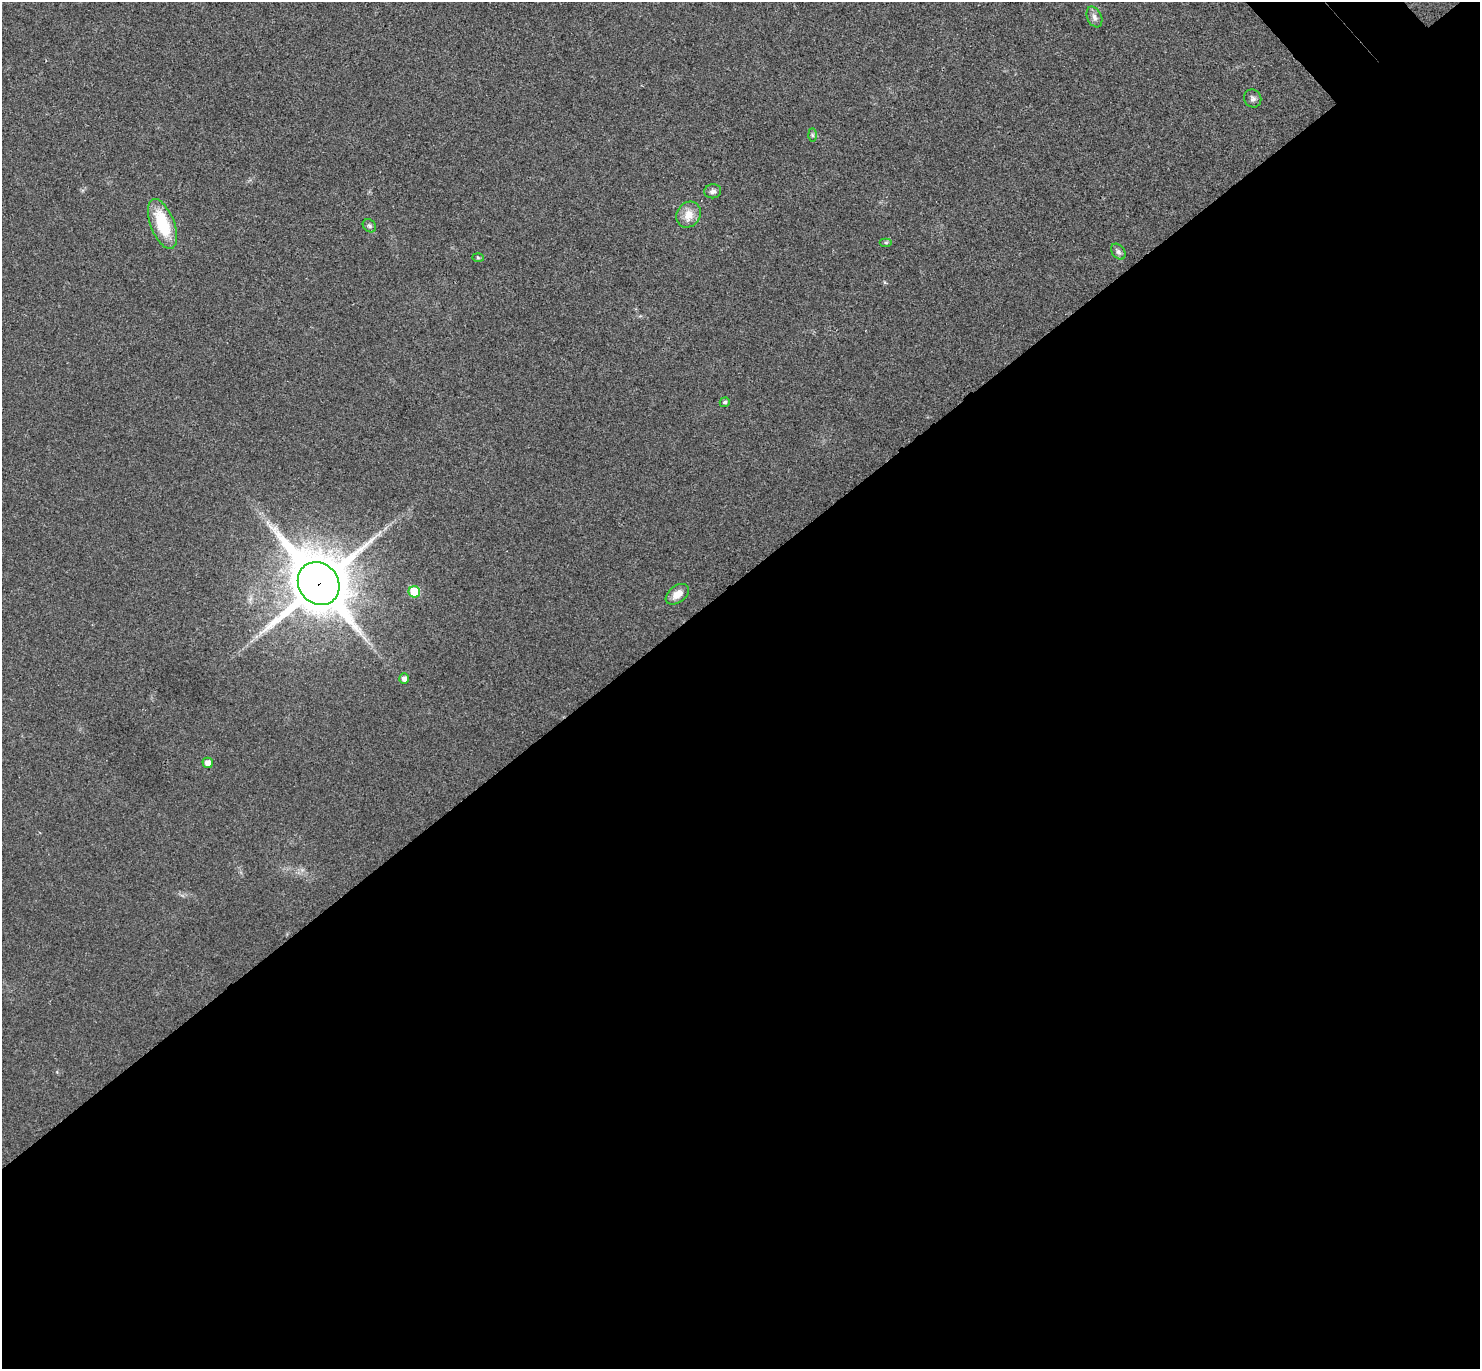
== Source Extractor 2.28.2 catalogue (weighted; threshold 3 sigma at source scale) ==
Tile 15 of 4 x 4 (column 3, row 4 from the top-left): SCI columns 3005-4482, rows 197-1563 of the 6010 x 6001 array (HDU 1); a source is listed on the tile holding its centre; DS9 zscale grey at full resolution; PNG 1482 x 1371 px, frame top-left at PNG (2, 2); each listed source drawn as its Kron ellipse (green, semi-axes under 4 px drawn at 4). Shown black and unused: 58% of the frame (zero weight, under 3 of 4 exposures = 6% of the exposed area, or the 3 px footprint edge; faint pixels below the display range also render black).
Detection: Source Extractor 2.28.2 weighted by HDU 2 'WHT'; one run over the whole footprint, this tile lists its part. Background 0.0268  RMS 0.0047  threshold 0.0213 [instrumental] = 3 sigma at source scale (4.5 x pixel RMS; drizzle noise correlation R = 1.50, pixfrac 1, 0.05/0.05 arcsec/px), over >= 5 px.
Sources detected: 16; all 16 listed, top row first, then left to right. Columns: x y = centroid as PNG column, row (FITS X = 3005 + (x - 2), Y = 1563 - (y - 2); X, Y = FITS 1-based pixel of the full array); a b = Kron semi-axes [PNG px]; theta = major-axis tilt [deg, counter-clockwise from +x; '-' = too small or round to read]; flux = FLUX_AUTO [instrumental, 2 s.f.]
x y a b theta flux
1094 17 11 7 -65 2.1
1253 98 9 8 - 1.6
812 135 6 4 -89 0.81
713 191 8 7 - 1.5
688 215 13 11 55 5.5
162 224 26 12 -69 21
369 226 7 6 - 1.1
886 243 6 4 0 0.69
1118 252 9 6 -51 1.4
478 257 6 4 -2 0.64
725 402 5 4 - 1
319 584 22 20 -52 2900
414 592 6 5 - 15
677 594 13 8 38 4.3
404 679 5 5 - 2.2
208 763 5 5 - 3.4
Overlapping masked pixels (flux is a lower limit): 1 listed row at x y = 319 584